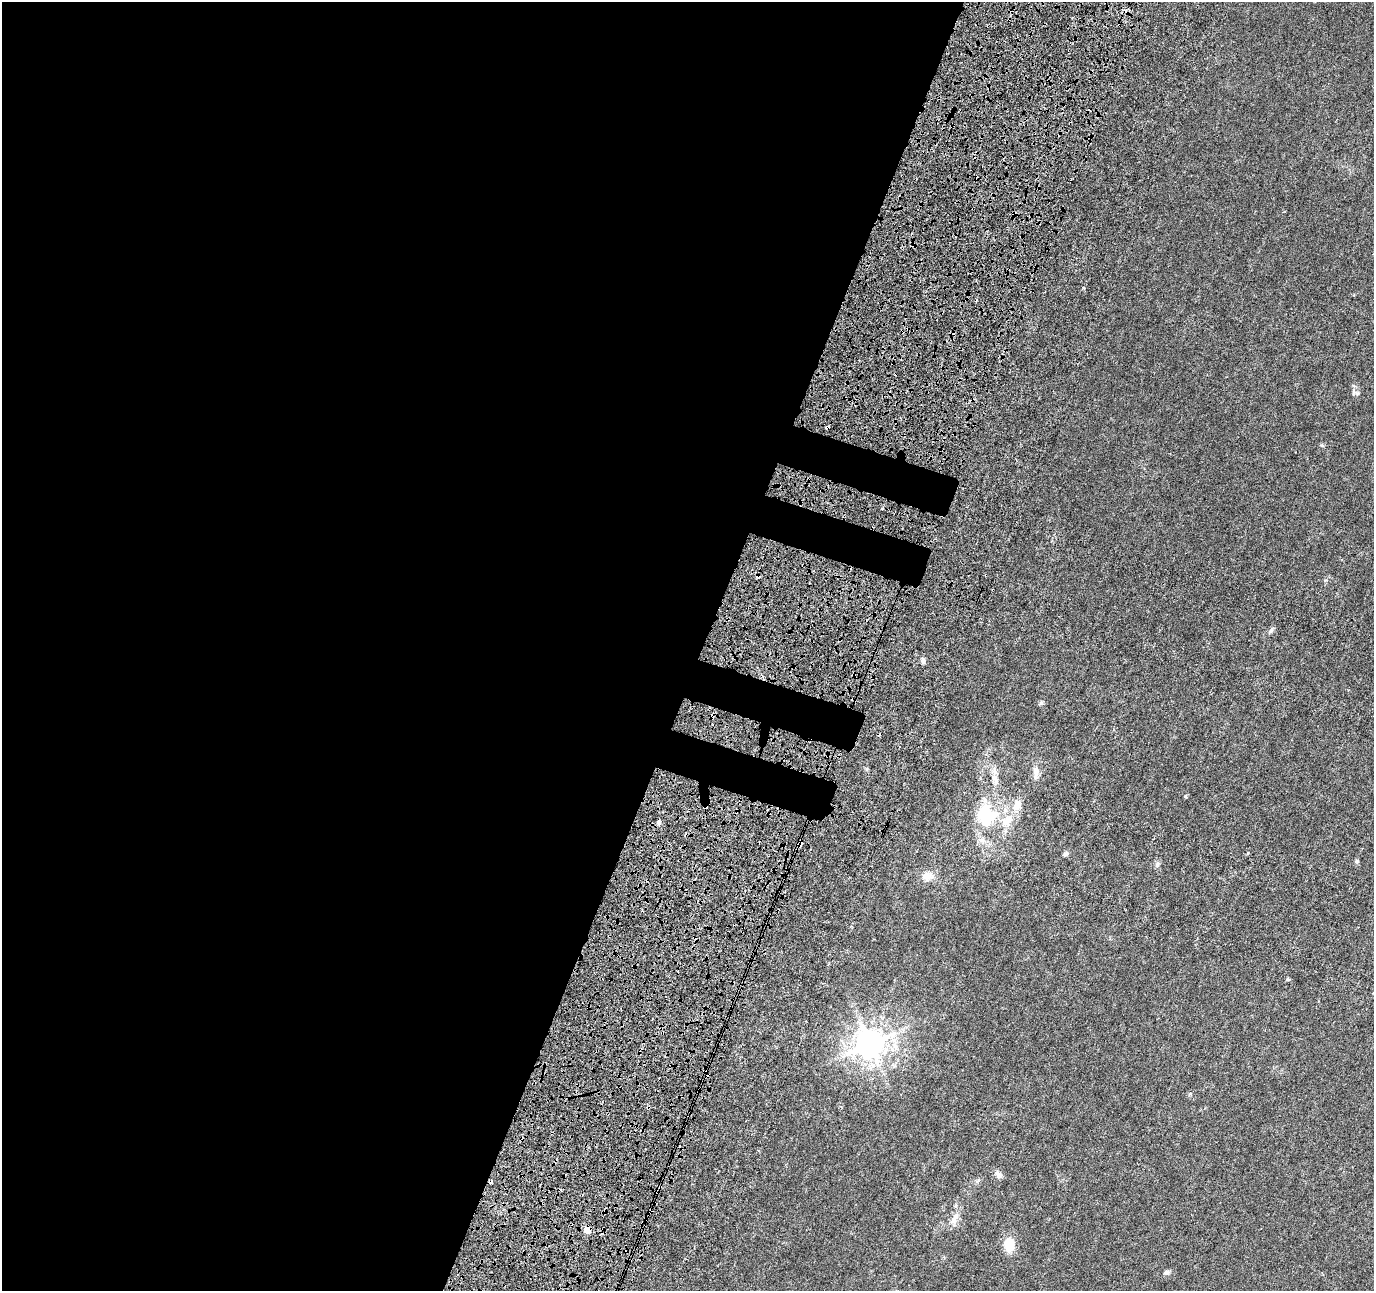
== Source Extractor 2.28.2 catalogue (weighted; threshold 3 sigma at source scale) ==
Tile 5 of 4 x 4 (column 1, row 2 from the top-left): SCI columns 191-1562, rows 2982-4270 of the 5873 x 6022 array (HDU 1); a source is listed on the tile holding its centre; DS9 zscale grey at full resolution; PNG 1376 x 1293 px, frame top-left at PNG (2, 2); no overlay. Shown black and unused: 54% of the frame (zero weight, under 4 of 8 exposures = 9% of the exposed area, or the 3 px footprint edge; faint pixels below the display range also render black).
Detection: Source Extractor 2.28.2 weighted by HDU 2 'WHT'; one run over the whole footprint, this tile lists its part. Background 0.00921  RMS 0.0012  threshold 0.00494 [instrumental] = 3 sigma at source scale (4.09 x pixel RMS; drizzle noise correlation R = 1.36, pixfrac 0.8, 0.0396/0.0396 arcsec/px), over >= 5 px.
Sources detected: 32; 1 inside a brighter object's white glare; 4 cosmic-ray / hot-pixel residue — not listed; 1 inside a brighter listed object's ellipse — not listed separately; the other 26 listed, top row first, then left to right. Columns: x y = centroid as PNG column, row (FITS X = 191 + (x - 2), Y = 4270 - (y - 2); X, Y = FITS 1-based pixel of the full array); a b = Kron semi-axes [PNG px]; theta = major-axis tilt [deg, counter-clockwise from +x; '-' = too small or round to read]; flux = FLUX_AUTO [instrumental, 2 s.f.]
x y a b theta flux
1014 214 6 5 - 0.2
1084 288 5 3 - 0.1
1354 393 8 3 71 0.2
758 576 5 4 - 0.34
1271 630 8 5 62 0.26
923 660 9 5 -77 0.3
1041 703 6 5 - 0.17
994 771 11 5 -78 0.56
1036 772 19 8 89 0.78
1186 796 5 3 - 0.12
1017 805 17 11 70 1.3
986 818 29 18 35 4.6
659 823 5 5 - 0.28
800 845 6 5 - 0.3
1066 854 7 6 - 0.24
1357 861 6 5 - 0.16
1157 865 8 5 63 0.25
927 876 16 12 5 1
1288 979 6 4 -19 0.13
870 1044 10 9 - 170
999 1175 11 7 -45 0.49
650 1211 5 3 - 0.12
954 1219 19 9 61 0.96
587 1230 6 6 - 1.4
1009 1245 15 11 -82 2.2
1167 1272 7 6 - 0.27
Overlapping masked pixels (flux is a lower limit): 5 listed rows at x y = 1014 214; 758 576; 800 845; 650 1211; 587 1230